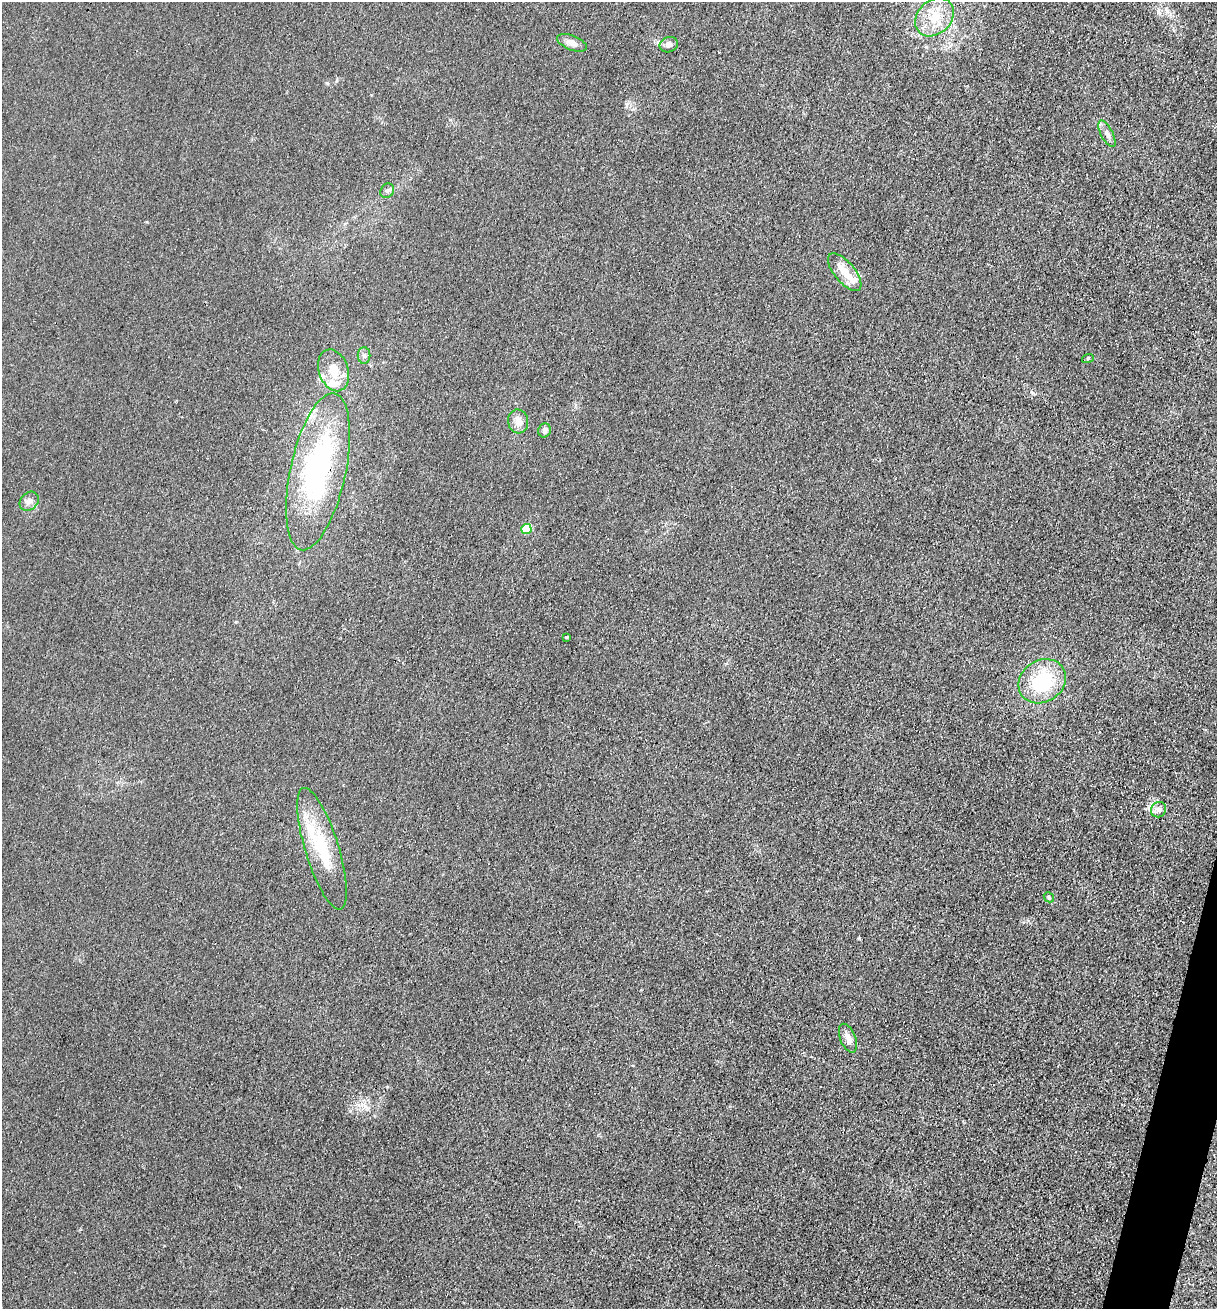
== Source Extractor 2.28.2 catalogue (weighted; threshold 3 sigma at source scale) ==
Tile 6 of 4 x 4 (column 2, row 2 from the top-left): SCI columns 1479-2693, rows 2623-3929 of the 5261 x 5243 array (HDU 1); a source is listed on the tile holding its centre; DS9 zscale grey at full resolution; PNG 1219 x 1311 px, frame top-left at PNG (2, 2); each listed source drawn as its Kron ellipse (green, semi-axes under 4 px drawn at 4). Shown black and unused: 1% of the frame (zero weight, under 3 of 4 exposures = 1% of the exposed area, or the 3 px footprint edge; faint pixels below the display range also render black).
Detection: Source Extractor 2.28.2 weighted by HDU 2 'WHT'; one run over the whole footprint, this tile lists its part. Background 0.0333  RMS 0.0063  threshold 0.0284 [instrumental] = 3 sigma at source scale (4.5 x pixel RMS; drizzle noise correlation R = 1.50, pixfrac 1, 0.05/0.05 arcsec/px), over >= 5 px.
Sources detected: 25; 1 inside a brighter object's white glare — neither listed nor drawn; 4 inside a brighter listed object's ellipse — not listed separately; the other 20 listed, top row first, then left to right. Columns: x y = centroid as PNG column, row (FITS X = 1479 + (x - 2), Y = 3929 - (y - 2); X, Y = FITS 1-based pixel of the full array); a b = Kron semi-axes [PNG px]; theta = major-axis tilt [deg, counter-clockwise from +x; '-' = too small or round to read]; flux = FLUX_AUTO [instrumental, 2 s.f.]
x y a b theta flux
934 17 21 16 45 16
572 43 16 7 -21 4.3
669 45 9 7 20 3.4
1107 134 14 6 -63 3.2
387 191 8 6 54 1.8
845 272 23 10 -50 12
364 356 8 6 88 2.1
1088 358 6 4 19 0.65
334 370 21 14 -71 12
518 421 12 10 -77 5.8
544 430 7 6 - 3
318 472 80 27 78 110
29 501 11 8 43 3.2
526 529 5 5 - 24
566 637 3 2 - 0.71
1042 681 25 21 34 41
1159 810 8 7 - 2.7
322 849 63 17 -73 34
1049 897 6 4 -47 0.9
848 1038 15 8 -69 4.6
Overlapping masked pixels (flux is a lower limit): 1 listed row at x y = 318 472
Unlisted compact peaks at least as high as the median listed source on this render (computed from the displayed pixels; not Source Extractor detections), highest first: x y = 859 938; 387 1087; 1033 393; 327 83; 350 1111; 147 222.